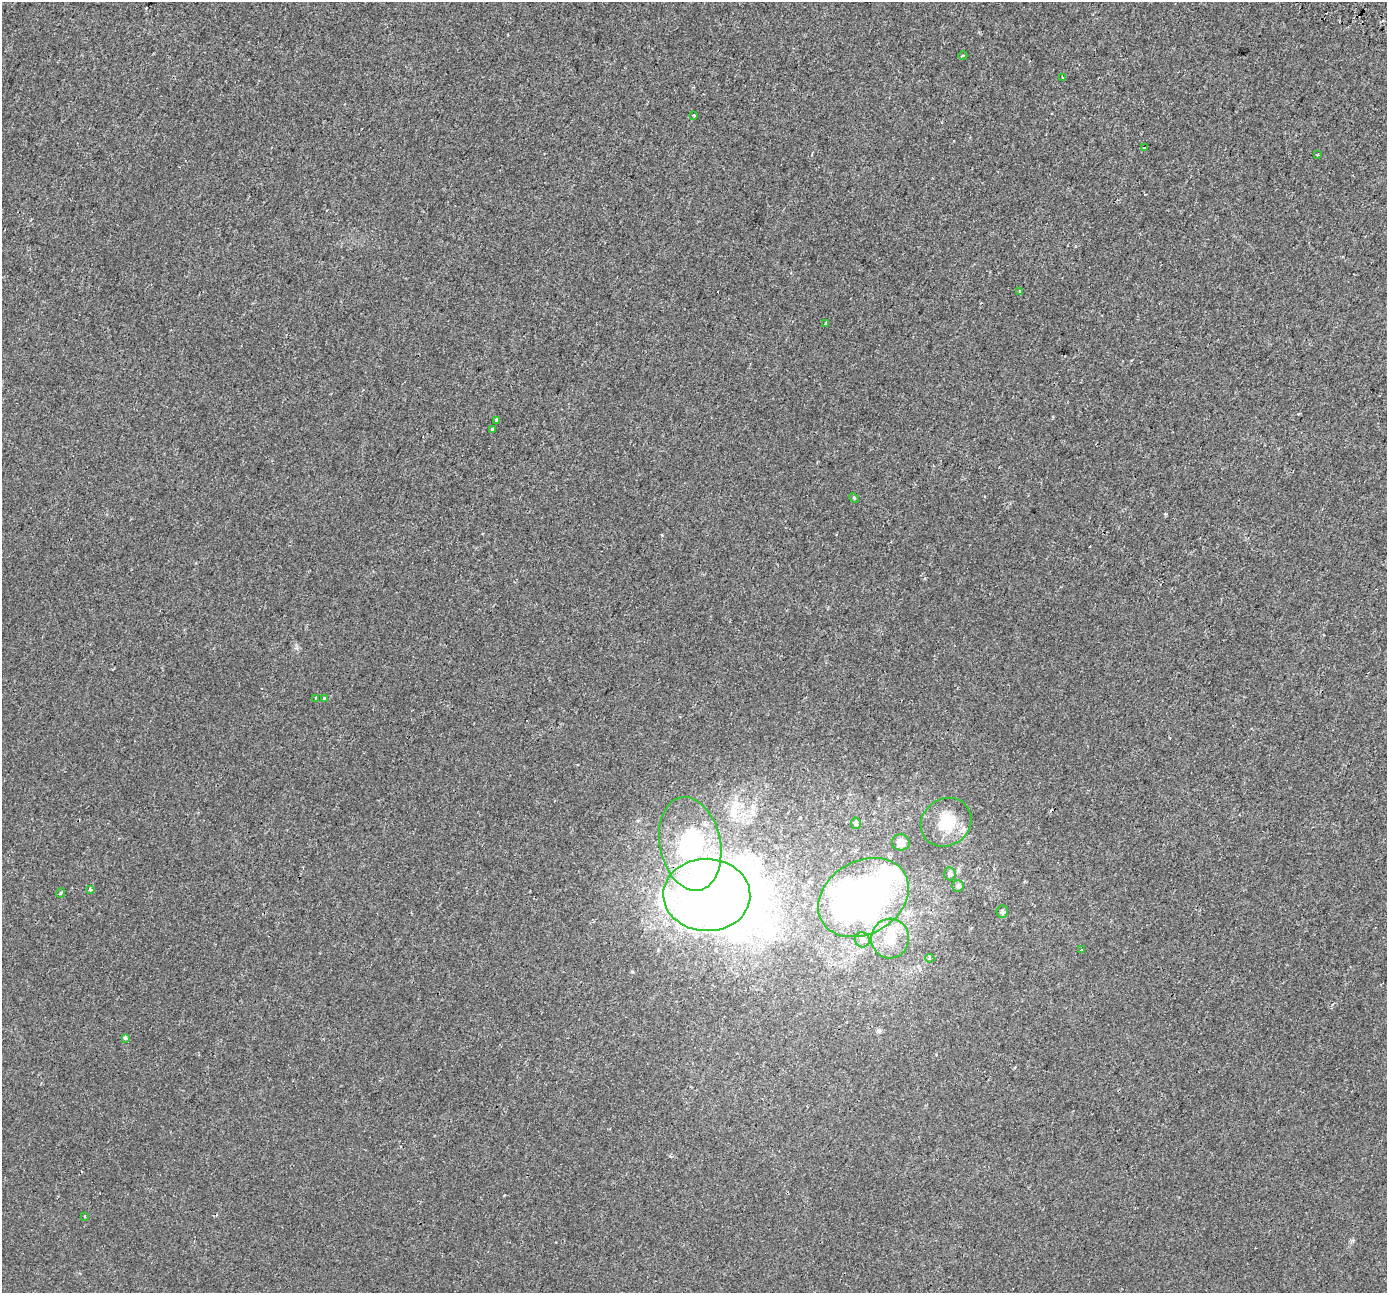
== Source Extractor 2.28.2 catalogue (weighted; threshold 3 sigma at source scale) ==
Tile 10 of 4 x 4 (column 2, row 3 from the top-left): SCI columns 1457-2841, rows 1587-2877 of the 5688 x 5824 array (HDU 1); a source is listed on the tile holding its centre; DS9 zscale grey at full resolution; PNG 1389 x 1295 px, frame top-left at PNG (2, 2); each listed source drawn as its Kron ellipse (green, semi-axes under 4 px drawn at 4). Shown black and unused: <1% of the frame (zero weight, under 2 of 3 exposures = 5% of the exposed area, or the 3 px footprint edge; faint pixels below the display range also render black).
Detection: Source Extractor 2.28.2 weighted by HDU 2 'WHT'; one run over the whole footprint, this tile lists its part. Background 0.00226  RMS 0.0026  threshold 0.0117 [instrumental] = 3 sigma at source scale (4.5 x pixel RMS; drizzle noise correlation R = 1.50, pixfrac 1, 0.0396/0.0396 arcsec/px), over >= 5 px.
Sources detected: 36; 2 inside a brighter object's white glare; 3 cosmic-ray / hot-pixel residue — neither listed nor drawn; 2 inside a brighter listed object's ellipse — not listed separately; the other 29 listed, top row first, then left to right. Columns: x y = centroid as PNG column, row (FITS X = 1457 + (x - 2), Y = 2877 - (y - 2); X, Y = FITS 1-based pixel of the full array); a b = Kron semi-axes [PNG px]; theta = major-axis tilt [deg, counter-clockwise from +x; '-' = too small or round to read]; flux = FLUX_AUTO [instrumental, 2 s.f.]
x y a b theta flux
963 55 4 3 - 0.3
1062 77 4 2 - 0.22
694 115 3 2 - 0.28
1144 148 3 3 - 0.24
1317 155 3 2 - 0.27
1020 291 3 3 - 0.86
826 323 3 3 - 1.5
496 420 3 3 - 2.6
492 429 3 3 - 1.9
854 498 5 3 - 0.31
315 698 3 2 - 0.25
324 698 3 3 - 1.2
946 822 26 23 35 8.6
856 823 6 5 - 0.54
901 842 9 8 - 2.1
690 844 47 30 -79 26
950 874 6 6 - 1
958 886 6 5 - 0.58
90 889 4 3 - 0.67
61 893 5 4 - 0.27
707 895 43 36 -2 870
863 898 48 36 30 110
1002 912 6 6 - 0.46
890 939 20 19 - 6.9
862 940 8 7 - 1.1
1081 950 3 3 - 0.43
930 958 4 4 - 0.43
125 1038 4 3 - 0.96
84 1216 3 3 - 0.24
Overlapping masked pixels (flux is a lower limit): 1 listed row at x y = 707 895
Unlisted compact peaks at least as high as the median listed source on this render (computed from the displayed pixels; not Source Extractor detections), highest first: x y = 1166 514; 662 535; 925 578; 1298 414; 1352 1240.